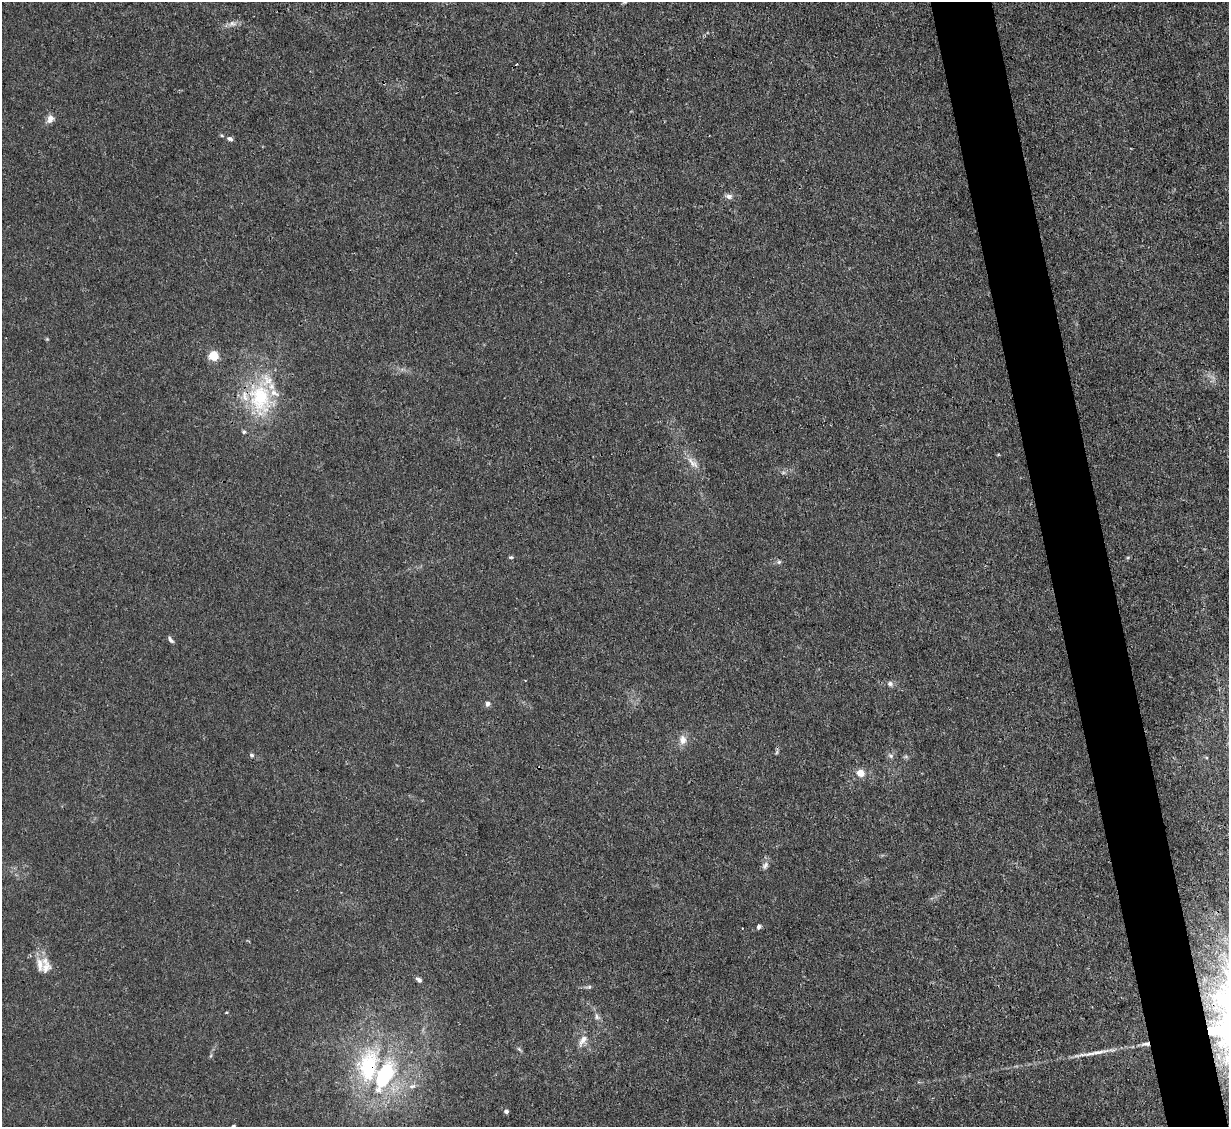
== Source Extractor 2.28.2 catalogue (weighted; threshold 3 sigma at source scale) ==
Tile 6 of 4 x 4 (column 2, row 2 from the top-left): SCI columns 1228-2454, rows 2501-3625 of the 4909 x 4883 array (HDU 1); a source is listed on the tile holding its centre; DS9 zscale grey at full resolution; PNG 1231 x 1129 px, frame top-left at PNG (2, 2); no overlay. Shown black and unused: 5% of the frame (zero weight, under 3 of 4 exposures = <1% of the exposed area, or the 3 px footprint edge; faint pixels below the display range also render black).
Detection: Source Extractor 2.28.2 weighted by HDU 2 'WHT'; one run over the whole footprint, this tile lists its part. Background 0.0355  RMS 0.003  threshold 0.0133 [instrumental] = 3 sigma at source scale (4.5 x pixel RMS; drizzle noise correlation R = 1.50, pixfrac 1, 0.05/0.05 arcsec/px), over >= 5 px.
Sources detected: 39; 1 cosmic-ray / hot-pixel residue — not listed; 6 inside a brighter listed object's ellipse — not listed separately; the other 32 listed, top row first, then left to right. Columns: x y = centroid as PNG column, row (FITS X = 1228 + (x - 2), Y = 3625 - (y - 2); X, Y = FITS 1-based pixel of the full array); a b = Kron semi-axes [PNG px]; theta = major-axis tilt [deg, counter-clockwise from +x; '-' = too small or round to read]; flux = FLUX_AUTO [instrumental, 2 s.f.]
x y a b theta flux
232 24 12 8 10 1.6
50 119 10 8 69 1.9
222 136 6 4 -2 0.37
230 139 7 5 -19 0.84
729 196 9 6 -10 1.2
47 339 4 4 - 0.31
213 356 5 5 - 17
260 398 48 30 -83 26
693 463 22 8 -46 2.8
511 557 6 4 -6 0.4
779 562 6 5 - 0.55
170 640 10 4 -51 0.81
890 684 9 7 -17 1
488 704 6 6 - 1.1
682 740 12 9 86 2.4
777 752 7 4 71 0.48
251 755 6 5 - 0.6
891 756 8 6 -18 0.82
860 773 6 5 - 4.4
765 866 11 6 54 1.1
759 927 6 5 - 0.77
46 966 24 13 -86 4.1
419 980 7 5 -34 0.97
589 987 6 5 - 0.52
226 1013 4 3 - 0.27
596 1016 9 6 -68 1.1
583 1040 17 8 55 2.3
519 1049 7 4 -45 0.5
369 1066 57 29 81 34
412 1086 11 5 18 1.4
506 1111 4 4 - 0.9
233 1126 4 3 - 0.56
Overlapping masked pixels (flux is a lower limit): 1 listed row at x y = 369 1066
Isophote crosses this tile's border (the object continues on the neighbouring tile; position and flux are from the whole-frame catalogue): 1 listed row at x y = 233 1126